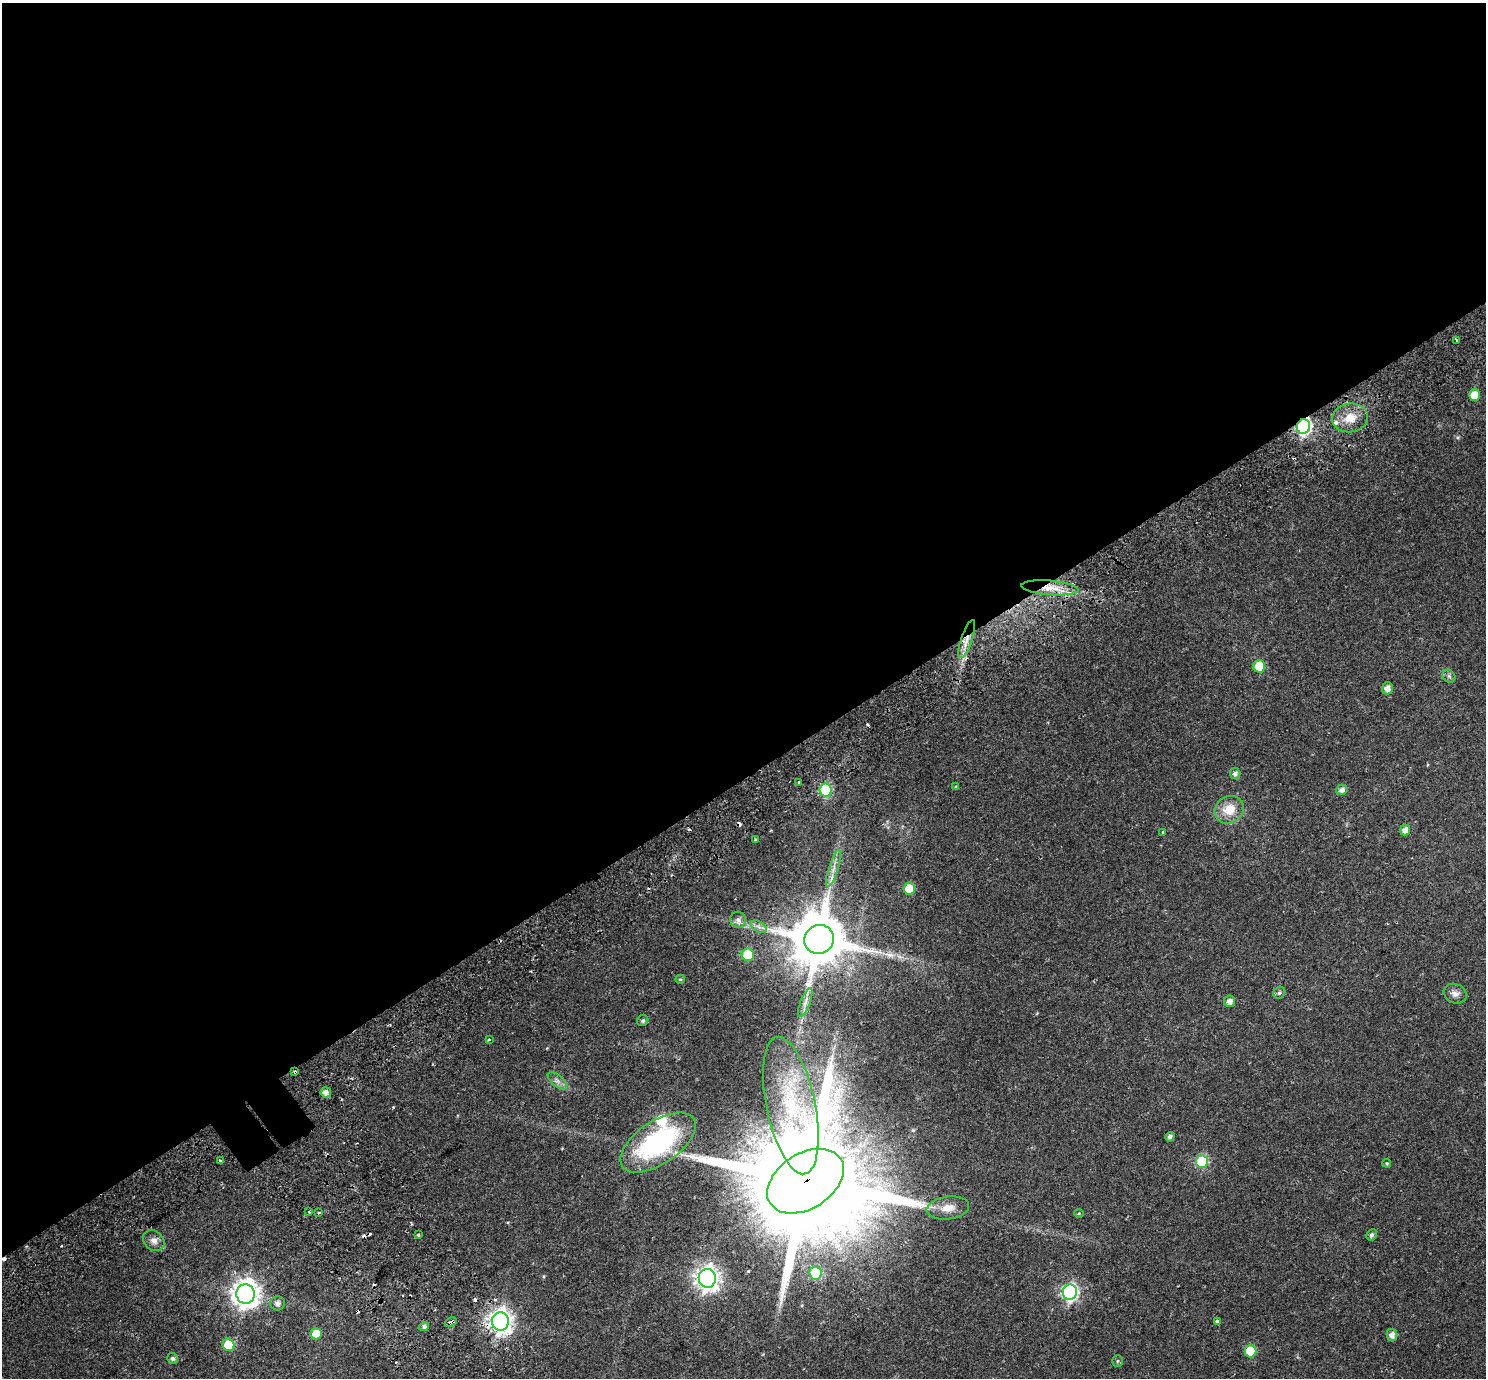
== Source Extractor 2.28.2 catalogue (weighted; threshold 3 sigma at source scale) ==
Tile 2 of 4 x 4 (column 2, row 1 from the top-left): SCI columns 1552-3035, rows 4351-5726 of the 6075 x 6008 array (HDU 1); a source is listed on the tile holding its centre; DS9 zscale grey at full resolution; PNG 1488 x 1380 px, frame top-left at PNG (2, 3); each listed source drawn as its Kron ellipse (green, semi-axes under 4 px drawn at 4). Shown black and unused: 57% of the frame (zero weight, under 2 of 3 exposures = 5% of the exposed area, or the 3 px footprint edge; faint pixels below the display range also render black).
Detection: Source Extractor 2.28.2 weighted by HDU 2 'WHT'; one run over the whole footprint, this tile lists its part. Background 0.0554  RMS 0.0045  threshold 0.0201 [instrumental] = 3 sigma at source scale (4.5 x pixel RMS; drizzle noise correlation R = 1.50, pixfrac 1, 0.0396/0.0396 arcsec/px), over >= 5 px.
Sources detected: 79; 13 cosmic-ray / hot-pixel residue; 1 long thin detection or spike segment (spike, bleed or trail) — neither listed nor drawn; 2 inside a brighter listed object's ellipse — not listed separately; the other 63 listed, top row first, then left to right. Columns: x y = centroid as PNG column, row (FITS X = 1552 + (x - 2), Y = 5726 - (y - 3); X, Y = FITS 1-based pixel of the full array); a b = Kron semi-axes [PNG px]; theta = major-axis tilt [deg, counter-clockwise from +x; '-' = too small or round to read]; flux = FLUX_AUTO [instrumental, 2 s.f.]
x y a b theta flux
1457 340 4 3 - 1.9
1474 395 6 5 - 7.6
1350 418 18 14 7 7.1
1303 426 7 6 - 100
1050 588 28 7 -5 6.9
967 639 20 5 71 4.3
1259 666 6 6 - 12
1449 676 7 5 -45 0.95
1387 688 6 5 - 2.4
1235 774 5 5 - 1.7
799 782 3 3 - 2.1
956 787 4 4 - 0.54
826 790 6 6 - 41
1342 790 6 5 - 1.8
1229 810 15 13 31 7.6
1405 830 5 5 - 2.6
1163 832 3 3 - 0.4
756 840 3 3 - 4.3
833 869 19 4 72 3
909 889 6 5 - 12
738 920 8 8 - 1.9
759 927 9 5 -31 1.5
819 939 15 14 - 2900
748 955 6 6 - 21
680 979 5 4 - 0.45
1279 993 6 5 - 0.87
1455 994 12 9 -23 2.2
1230 1001 5 5 - 2.4
805 1002 15 5 68 2.1
643 1021 6 5 - 0.85
489 1039 3 3 - 0.76
295 1072 3 3 - 1.6
557 1081 11 5 -41 1.6
326 1092 5 5 - 2.5
791 1106 70 24 -78 38
1170 1137 5 4 - 1.3
658 1142 43 21 34 58
221 1161 4 3 - 0.82
1202 1162 6 6 - 31
1387 1163 5 4 - 0.5
806 1181 42 27 33 16000
948 1208 21 11 7 5.5
309 1211 3 3 - 0.65
319 1213 3 3 - 1.2
1079 1213 5 3 - 0.36
418 1235 3 3 - 2
1372 1235 6 5 - 0.97
154 1241 11 9 -39 2.5
815 1273 6 6 - 18
707 1278 9 8 - 300
1070 1292 8 7 - 98
245 1294 10 9 - 430
277 1303 7 7 - 1.7
500 1321 9 8 - 290
451 1322 6 3 27 3
1217 1322 4 4 - 6.4
424 1327 5 4 - 1.2
316 1334 5 5 - 6.9
1392 1335 6 5 - 2.4
228 1345 6 6 - 12
1250 1351 6 6 - 17
173 1358 5 5 - 0.98
1118 1361 6 5 - 0.59
Overlapping masked pixels (flux is a lower limit): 8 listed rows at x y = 1303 426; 1050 588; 967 639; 819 939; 295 1072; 806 1181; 500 1321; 451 1322